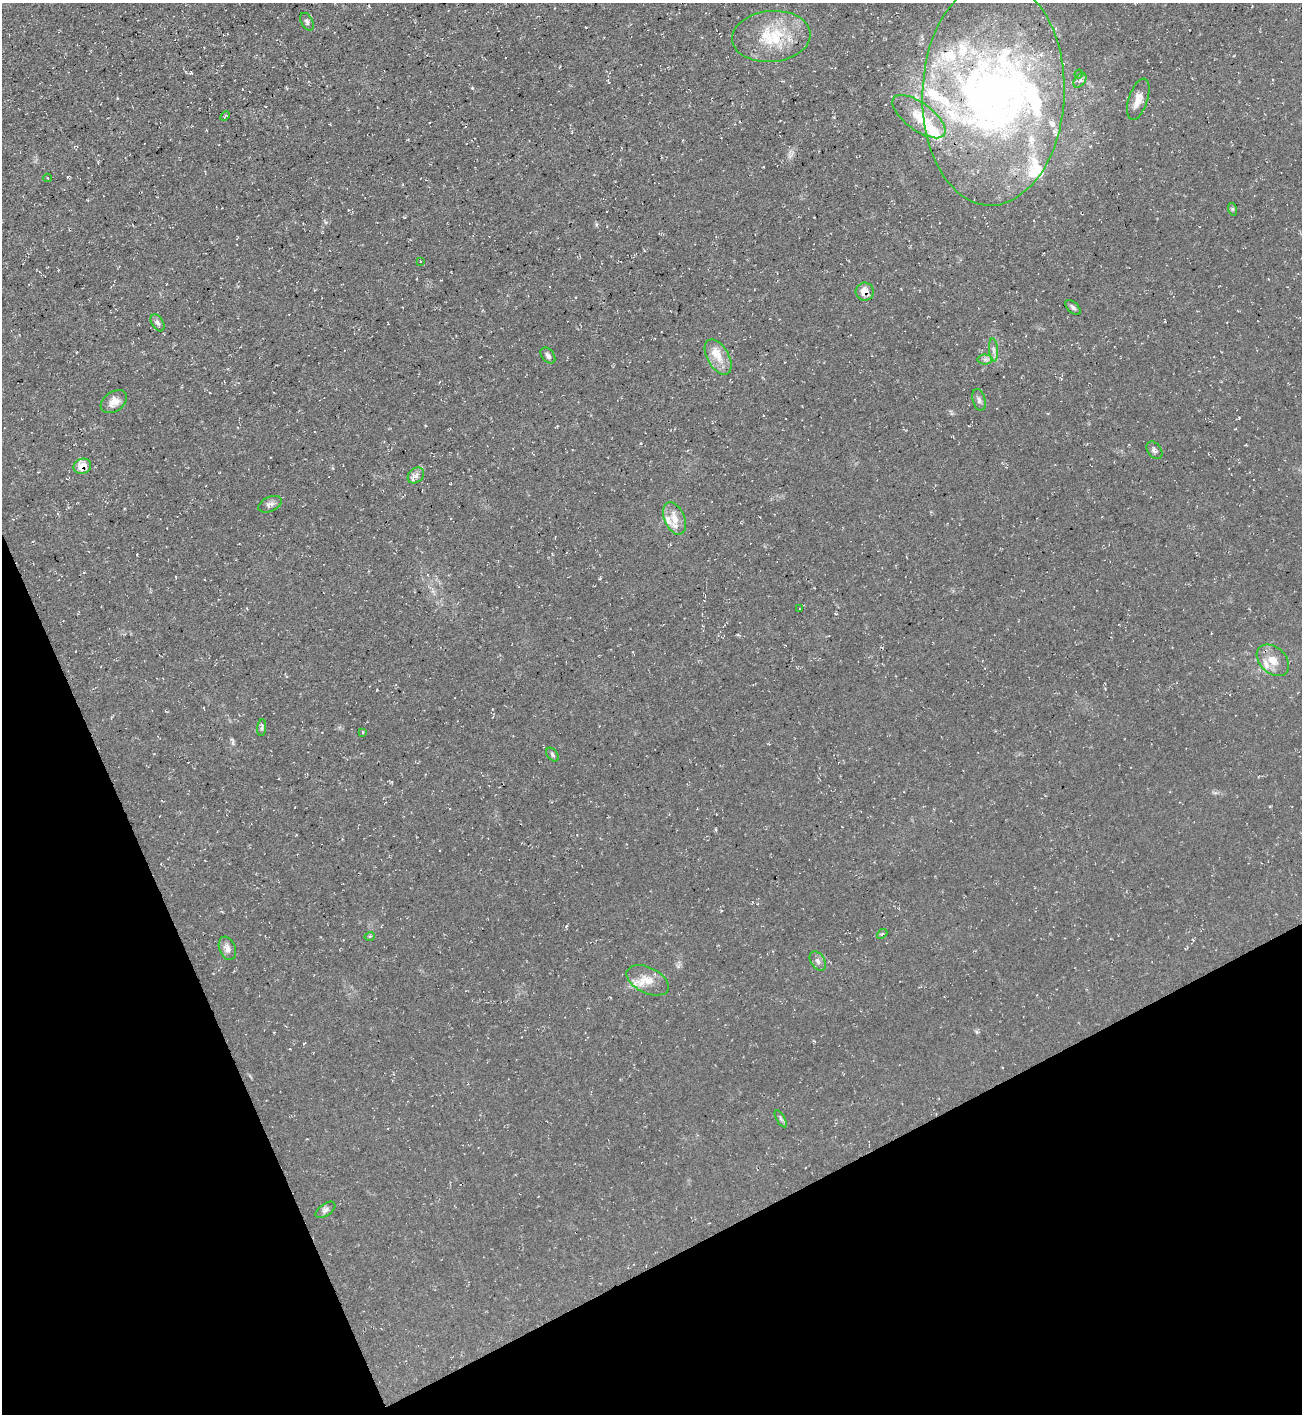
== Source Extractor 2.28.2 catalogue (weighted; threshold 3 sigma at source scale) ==
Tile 14 of 4 x 4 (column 2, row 4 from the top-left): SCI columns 1453-2752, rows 1-1412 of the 5638 x 5651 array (HDU 1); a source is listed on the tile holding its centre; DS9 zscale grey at full resolution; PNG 1304 x 1416 px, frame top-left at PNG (2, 3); each listed source drawn as its Kron ellipse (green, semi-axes under 4 px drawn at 4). Shown black and unused: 22% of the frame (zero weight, under 3 of 4 exposures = <1% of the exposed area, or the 3 px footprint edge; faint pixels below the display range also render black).
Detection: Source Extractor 2.28.2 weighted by HDU 2 'WHT'; one run over the whole footprint, this tile lists its part. Background 0.0295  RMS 0.0058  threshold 0.0259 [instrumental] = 3 sigma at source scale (4.5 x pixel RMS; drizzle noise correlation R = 1.50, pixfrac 1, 0.05/0.05 arcsec/px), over >= 5 px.
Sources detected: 55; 2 inside a brighter object's white glare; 2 cosmic-ray / hot-pixel residue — neither listed nor drawn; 14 inside a brighter listed object's ellipse — not listed separately; the other 37 listed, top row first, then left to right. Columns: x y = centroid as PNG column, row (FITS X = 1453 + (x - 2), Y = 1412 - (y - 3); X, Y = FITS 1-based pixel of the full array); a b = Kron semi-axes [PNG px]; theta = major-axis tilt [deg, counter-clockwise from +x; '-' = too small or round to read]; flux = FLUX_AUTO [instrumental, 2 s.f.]
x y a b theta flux
307 22 9 5 -61 1.6
771 36 39 25 5 30
1079 74 4 4 - 0.58
1080 80 8 5 53 1.6
993 93 112 71 88 270
1138 99 21 9 72 6.9
225 116 5 3 - 0.7
919 117 31 13 -36 14
48 178 4 3 - 0.43
1232 209 6 4 -71 0.79
420 261 3 2 - 0.57
865 292 9 9 - 5.6
1073 307 9 5 -42 1.4
157 323 9 5 -57 1.8
994 350 11 4 -85 2
548 356 9 6 -52 1.8
718 357 19 10 -60 7.9
985 359 7 5 0 1.5
979 400 11 6 -75 2
114 402 14 9 34 5.6
1154 450 10 6 -52 2
82 466 9 7 22 7.2
416 475 9 7 41 2.5
270 504 12 7 24 2.5
674 519 17 10 -66 6.7
799 609 3 2 - 0.49
1273 660 18 13 -43 7.6
262 728 8 4 84 1.2
363 732 3 3 - 0.69
552 754 8 5 -52 1.2
882 934 6 3 42 0.84
370 936 5 3 - 0.65
227 948 12 8 -68 3.5
818 961 10 7 -57 2.4
648 980 23 13 -26 9.1
781 1119 9 4 -60 1.2
325 1210 11 6 36 2
Overlapping masked pixels (flux is a lower limit): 2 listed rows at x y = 865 292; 82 466